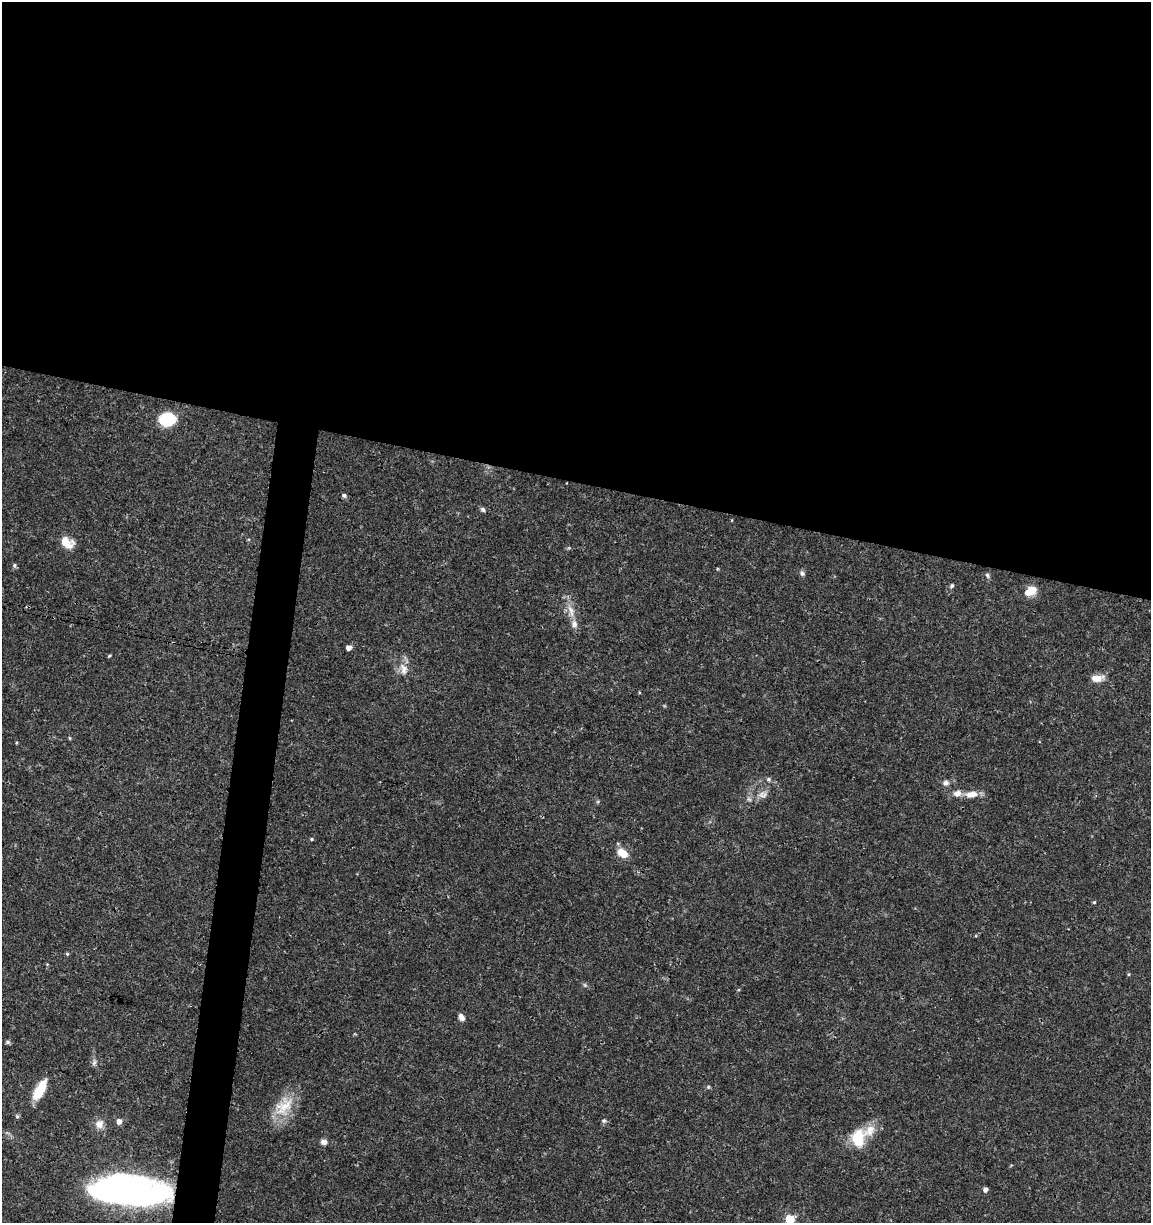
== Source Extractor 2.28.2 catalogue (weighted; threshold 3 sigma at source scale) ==
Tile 3 of 4 x 4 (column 3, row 1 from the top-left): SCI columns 2523-3671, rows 3675-4895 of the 5104 x 4898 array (HDU 1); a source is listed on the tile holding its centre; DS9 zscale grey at full resolution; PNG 1153 x 1225 px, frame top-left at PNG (2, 2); no overlay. Shown black and unused: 42% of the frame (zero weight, under 3 of 4 exposures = <1% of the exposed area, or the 3 px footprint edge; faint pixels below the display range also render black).
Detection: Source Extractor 2.28.2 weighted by HDU 2 'WHT'; one run over the whole footprint, this tile lists its part. Background 0.0341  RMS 0.0023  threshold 0.0101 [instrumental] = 3 sigma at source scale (4.5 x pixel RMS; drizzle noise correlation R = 1.50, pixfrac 1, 0.0396/0.0396 arcsec/px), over >= 5 px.
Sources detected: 48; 1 too faint to see at this stretch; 2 inside a brighter object's white glare — not listed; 4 inside a brighter listed object's ellipse — not listed separately; the other 41 listed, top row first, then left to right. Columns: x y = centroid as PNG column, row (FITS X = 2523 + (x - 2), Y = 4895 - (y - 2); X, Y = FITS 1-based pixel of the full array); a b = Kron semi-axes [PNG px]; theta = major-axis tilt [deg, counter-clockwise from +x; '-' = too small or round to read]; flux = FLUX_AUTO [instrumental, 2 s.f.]
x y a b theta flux
167 419 15 12 7 9.1
344 495 6 5 - 0.52
483 510 8 5 -34 0.55
65 541 18 14 6 2.5
14 565 6 5 - 0.44
802 573 8 6 -44 0.59
987 575 8 5 -70 0.46
952 586 6 5 - 0.41
1032 589 14 10 -37 2.1
571 611 19 8 -75 2.6
349 648 5 4 - 1.4
109 656 5 3 - 0.25
404 669 18 11 -75 2.3
1097 678 15 8 6 2.4
69 738 5 3 - 0.21
769 779 6 6 - 0.5
946 783 8 7 - 0.85
763 794 12 11 - 1.5
971 794 18 9 7 2.3
311 839 5 4 - 0.27
622 853 12 8 -36 3.3
1094 902 4 4 - 0.3
67 954 5 4 - 0.28
1129 974 5 3 - 0.21
585 985 6 4 -46 0.38
461 1017 8 6 -66 1.1
7 1042 7 5 -15 0.42
94 1062 9 5 73 0.63
708 1087 5 5 - 0.32
39 1090 21 8 62 7.2
284 1106 32 21 55 6.8
17 1116 6 5 - 0.36
119 1121 5 5 - 1.3
604 1121 7 6 - 0.46
99 1124 12 11 - 1.9
870 1130 21 13 50 3.3
858 1138 16 12 85 8.4
324 1142 8 7 - 0.94
985 1189 5 4 - 0.94
125 1194 75 23 3 82
790 1219 5 5 - 11
Overlapping masked pixels (flux is a lower limit): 1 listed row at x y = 125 1194
Isophote crosses this tile's border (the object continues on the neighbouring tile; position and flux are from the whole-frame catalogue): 1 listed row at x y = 790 1219